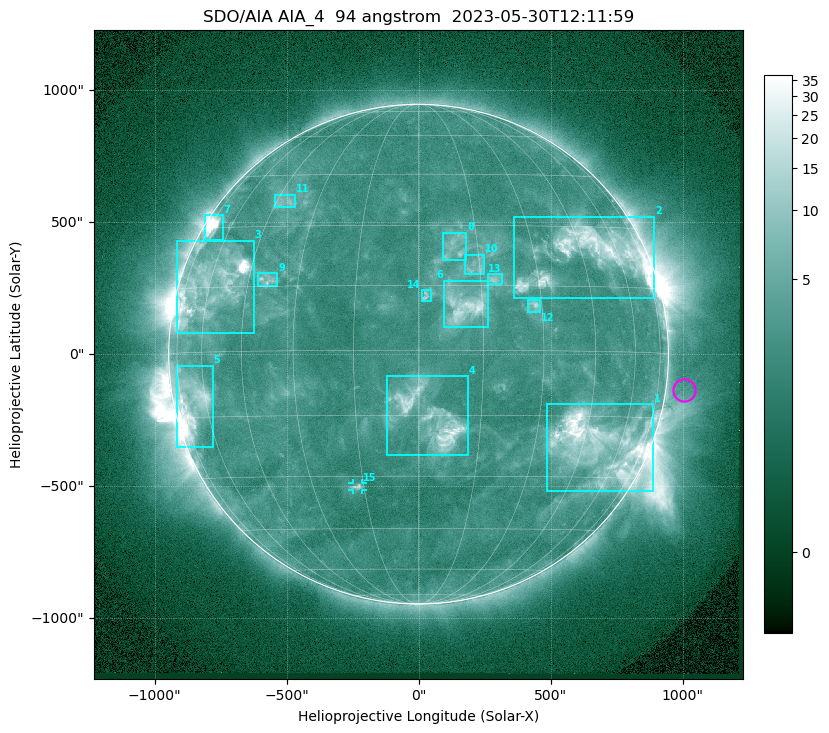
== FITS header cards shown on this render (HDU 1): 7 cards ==
TELESCOP= 'SDO/AIA '           / For AIA: SDO/AIA
INSTRUME= 'AIA_4   '           / For AIA: AIA_ATA1, AIA_ATA2, AIA_ATA3 or AIA_AT
WAVELNTH=                   94 / [angstrom] Wavelength
WAVEUNIT= 'angstrom'           / Wavelength unit: angstrom
DATE-OBS= '2023-05-30T12:11:59.122' / [ISO] Date when observation started; ISO 8
CTYPE1  = 'HPLN-TAN'           / CTYPE1: HPLN
CTYPE2  = 'HPLT-TAN'           / CTYPE2: HPLT

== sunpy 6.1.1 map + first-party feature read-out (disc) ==
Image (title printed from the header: SDO/AIA AIA_4  94 angstrom  2023-05-30T12:11:59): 1024 x 1024 px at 2.4 arcsec/px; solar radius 947 arcsec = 394 px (full disc in frame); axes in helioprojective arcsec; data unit not stated in the header (colour bar unlabelled)
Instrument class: DISC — disc imager (sunpy class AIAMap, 94 A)
Bright regions (active regions / flare kernels): reference = the median radial profile (limb darkening/brightening removed); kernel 9 px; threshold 5 sigma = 3.76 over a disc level ~2.53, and >= 1.15x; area >= 12 px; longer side >= 9 px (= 22 arcsec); searched inside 0.97 R_sun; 15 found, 15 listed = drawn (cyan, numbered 1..; 1 of them under ~33 arcsec drawn as corner ticks so the feature stays visible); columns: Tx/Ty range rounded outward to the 5 arcsec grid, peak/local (2 s.f.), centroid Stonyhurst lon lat
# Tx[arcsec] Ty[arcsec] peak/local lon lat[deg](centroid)
1 485..890 -520..-190 16 +50 -22
2 360..895 210..520 10 +48 +23
3 -915..-625 80..430 55 -58 +15
4 -120..190 -385..-85 8.6 +3 -16
5 -920..-780 -350..-40 12 -66 -11
6 95..265 100..280 7.7 +11 +10
7 -810..-740 430..525 16 -70 +30
8 90..180 355..460 3.4 +9 +24
9 -610..-535 255..310 4 -39 +17
10 175..250 305..380 3.5 +14 +20
11 -545..-465 555..605 3.4 -42 +37
12 410..460 160..210 5.1 +28 +10
13 260..315 265..305 4.5 +18 +17
14 10..45 200..245 3.9 +2 +13
15 -250..-210 -515..-490 4.2 -17 -33
Off-limb structures (1.02-1.3 R_sun): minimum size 162 px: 2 found; the strongest spans PA ~225..305 deg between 1.02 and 1.3 R_sun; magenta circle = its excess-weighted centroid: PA ~260 deg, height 1.07 R_sun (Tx ~1005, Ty ~-135 arcsec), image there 1.5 x the reference